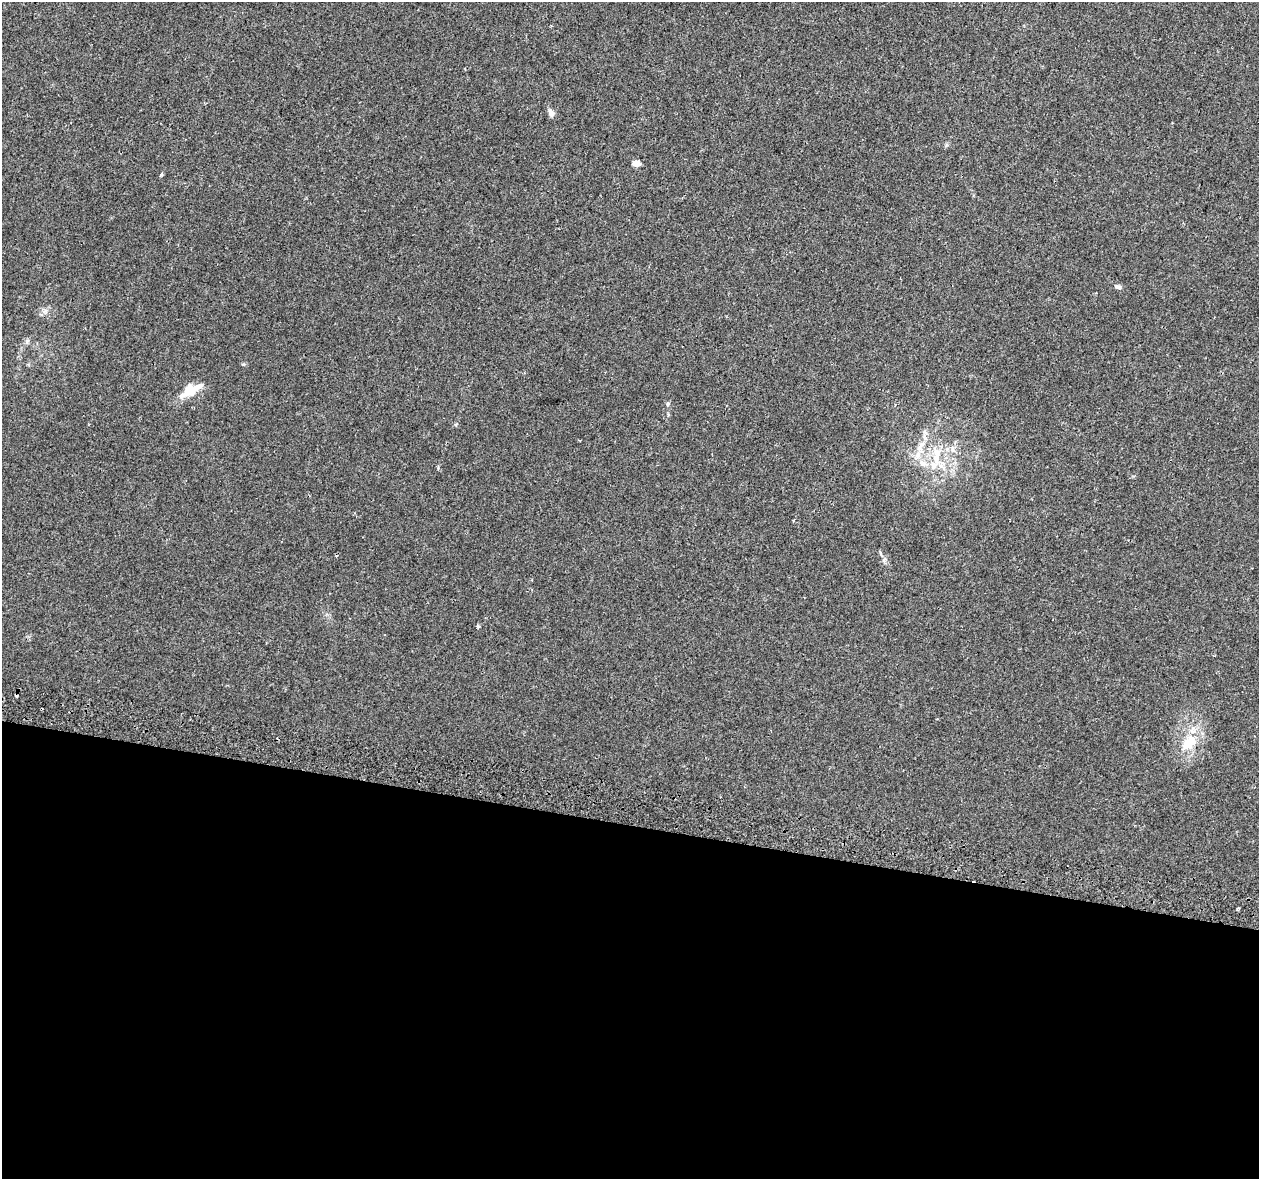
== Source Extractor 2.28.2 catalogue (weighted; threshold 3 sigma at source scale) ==
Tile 14 of 4 x 4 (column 2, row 4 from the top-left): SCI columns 1316-2572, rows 343-1519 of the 5135 x 5332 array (HDU 1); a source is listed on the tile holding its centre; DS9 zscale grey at full resolution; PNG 1261 x 1181 px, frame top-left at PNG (2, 2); no overlay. Shown black and unused: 30% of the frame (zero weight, under 2 of 3 exposures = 4% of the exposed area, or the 3 px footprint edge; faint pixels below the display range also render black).
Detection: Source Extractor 2.28.2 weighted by HDU 2 'WHT'; one run over the whole footprint, this tile lists its part. Background 0.0306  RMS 0.0051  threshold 0.0229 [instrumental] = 3 sigma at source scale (4.5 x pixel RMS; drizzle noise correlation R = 1.50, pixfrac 1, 0.0396/0.0396 arcsec/px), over >= 5 px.
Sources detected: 19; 2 cosmic-ray / hot-pixel residue — not listed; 2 inside a brighter listed object's ellipse — not listed separately; the other 15 listed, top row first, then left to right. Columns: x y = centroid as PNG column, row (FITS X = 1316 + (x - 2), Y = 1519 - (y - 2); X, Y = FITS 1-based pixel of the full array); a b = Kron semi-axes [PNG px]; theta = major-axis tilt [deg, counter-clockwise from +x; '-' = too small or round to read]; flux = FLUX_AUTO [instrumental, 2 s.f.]
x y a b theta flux
551 113 10 7 -65 2.2
636 163 8 6 -6 3.3
161 175 4 3 - 1.1
1118 287 9 6 -13 1.3
45 311 8 6 45 1.7
27 341 9 4 68 1.1
189 391 26 14 35 8.9
668 404 6 5 - 0.75
921 445 18 7 57 4.9
936 456 28 11 88 12
923 463 14 8 -21 4.9
884 560 8 4 54 0.97
478 626 4 3 - 0.82
1188 743 28 14 45 13
1237 909 3 3 - 0.85
Unlisted compact peaks at least as high as the median listed source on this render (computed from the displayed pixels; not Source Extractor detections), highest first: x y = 243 364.